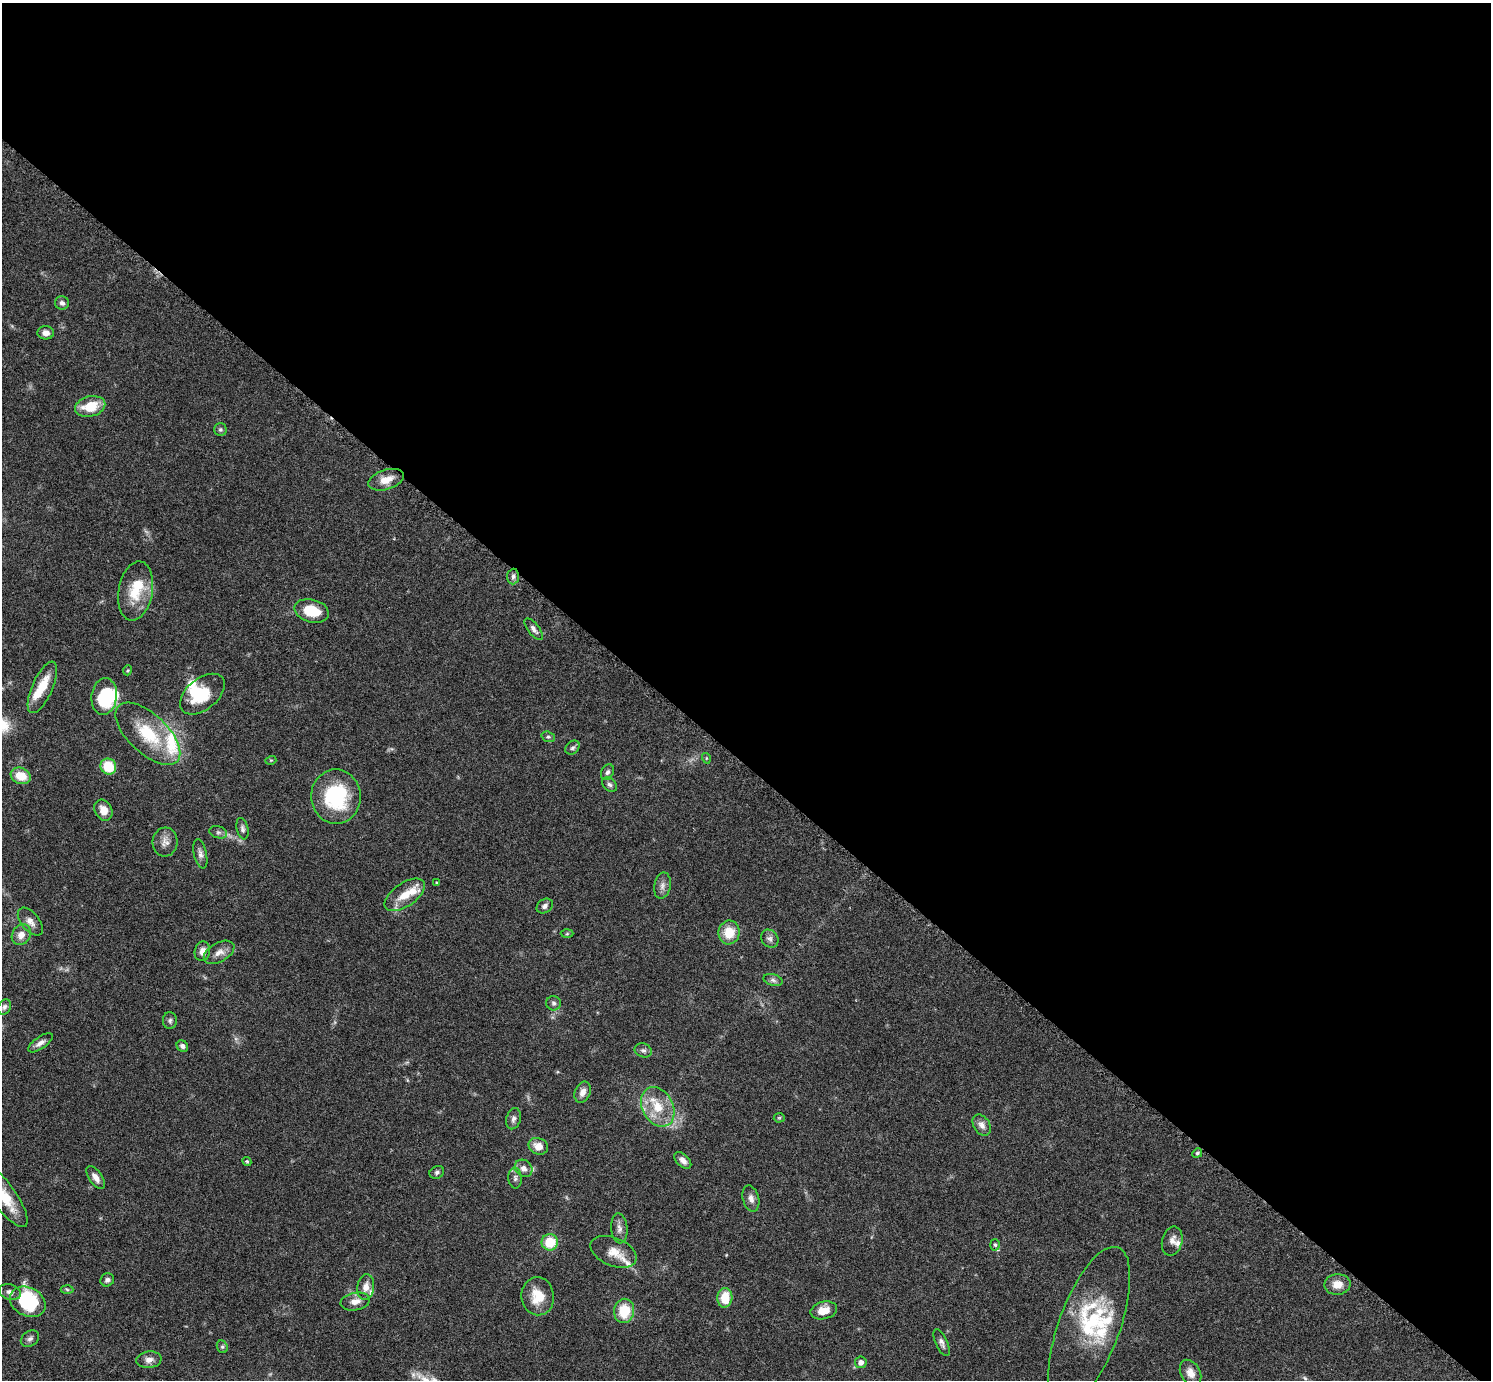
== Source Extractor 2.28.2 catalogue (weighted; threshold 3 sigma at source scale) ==
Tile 3 of 4 x 4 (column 3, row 1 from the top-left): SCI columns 2998-4486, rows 4447-5824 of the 5992 x 5996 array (HDU 1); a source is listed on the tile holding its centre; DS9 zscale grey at full resolution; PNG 1493 x 1382 px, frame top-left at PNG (2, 3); each listed source drawn as its Kron ellipse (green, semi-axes under 4 px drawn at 4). Shown black and unused: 55% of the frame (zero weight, under 3 of 6 exposures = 2% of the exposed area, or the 3 px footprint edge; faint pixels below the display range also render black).
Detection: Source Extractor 2.28.2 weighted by HDU 2 'WHT'; one run over the whole footprint, this tile lists its part. Background 0.0705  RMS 0.0029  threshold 0.012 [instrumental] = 3 sigma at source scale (4.09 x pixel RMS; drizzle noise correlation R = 1.36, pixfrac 0.8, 0.05/0.05 arcsec/px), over >= 5 px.
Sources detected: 101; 4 inside a brighter object's white glare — neither listed nor drawn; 13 inside a brighter listed object's ellipse — not listed separately; the other 84 listed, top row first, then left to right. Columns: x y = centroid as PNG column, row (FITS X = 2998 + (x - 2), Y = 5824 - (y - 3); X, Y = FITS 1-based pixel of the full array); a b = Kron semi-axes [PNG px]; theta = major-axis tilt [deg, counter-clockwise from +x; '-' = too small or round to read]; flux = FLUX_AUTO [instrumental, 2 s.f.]
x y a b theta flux
62 303 7 6 - 0.87
46 333 8 6 -5 1.5
90 406 15 10 14 7
220 430 6 6 - 0.59
386 480 18 10 17 3.4
513 576 8 6 86 0.83
136 591 30 17 80 8.2
312 611 17 11 -15 6.9
534 629 13 5 -52 1.1
128 670 5 3 - 0.28
42 687 28 10 66 5.9
202 694 26 15 39 8.7
104 696 18 12 83 13
148 734 40 19 -43 13
548 737 7 5 -19 0.51
572 748 8 6 43 0.73
706 758 5 3 - 0.26
271 760 5 3 - 0.26
108 766 8 7 - 8.1
607 772 8 6 63 0.76
21 776 10 8 -21 5.1
610 785 8 6 -43 0.77
336 797 27 25 -86 20
103 810 11 8 -62 2.8
242 829 11 5 -77 0.84
218 832 9 6 -17 0.79
165 842 14 12 85 2.2
200 854 15 6 -78 1.3
437 883 4 3 - 0.29
662 886 13 8 79 1.5
405 895 23 11 34 5
545 906 9 6 37 0.93
30 922 16 9 -50 2
729 932 12 10 81 5.6
567 934 6 4 2 0.33
21 935 11 9 58 2.4
770 939 10 8 -50 0.99
202 951 10 7 79 1.8
219 952 16 9 29 2.2
773 980 10 5 -15 0.81
554 1003 7 7 - 0.72
4 1007 8 6 65 0.83
170 1021 8 7 - 0.77
40 1043 14 6 34 1.5
182 1046 6 5 - 0.79
643 1050 9 7 -21 0.84
583 1092 11 7 70 1.8
658 1107 21 15 -62 7.2
779 1118 5 5 - 0.34
513 1119 11 7 75 1.1
982 1125 11 8 -57 1.6
538 1146 10 8 -24 2.8
1197 1153 5 4 - 0.43
683 1160 10 6 -44 1.3
247 1161 5 4 - 0.34
524 1168 9 8 - 1.6
437 1172 7 6 - 0.66
96 1178 13 6 -55 1.8
515 1178 10 6 -85 0.92
4 1196 37 12 -54 8.3
751 1199 13 8 -76 1.5
619 1228 15 8 -85 1.5
1172 1241 15 10 77 1.8
550 1242 8 8 - 7.2
995 1245 6 5 - 0.43
613 1252 24 14 -22 4.3
107 1280 7 6 - 0.81
1337 1284 13 10 4 3.3
366 1287 13 8 82 2.3
67 1289 6 4 -3 0.38
10 1292 11 7 -17 1.3
538 1296 19 16 -82 6
725 1298 10 7 85 6.2
355 1301 15 8 11 2.2
28 1302 19 14 -28 14
824 1310 13 8 14 3.1
624 1311 12 10 81 7.7
1089 1326 84 30 70 23
30 1339 10 7 33 0.97
942 1343 14 6 -65 1.1
222 1347 6 5 - 0.5
149 1360 12 8 7 1.7
861 1362 6 6 - 1.2
1190 1373 14 9 -62 2.3
Isophote crosses this tile's border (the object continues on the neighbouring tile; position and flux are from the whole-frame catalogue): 1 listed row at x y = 4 1196